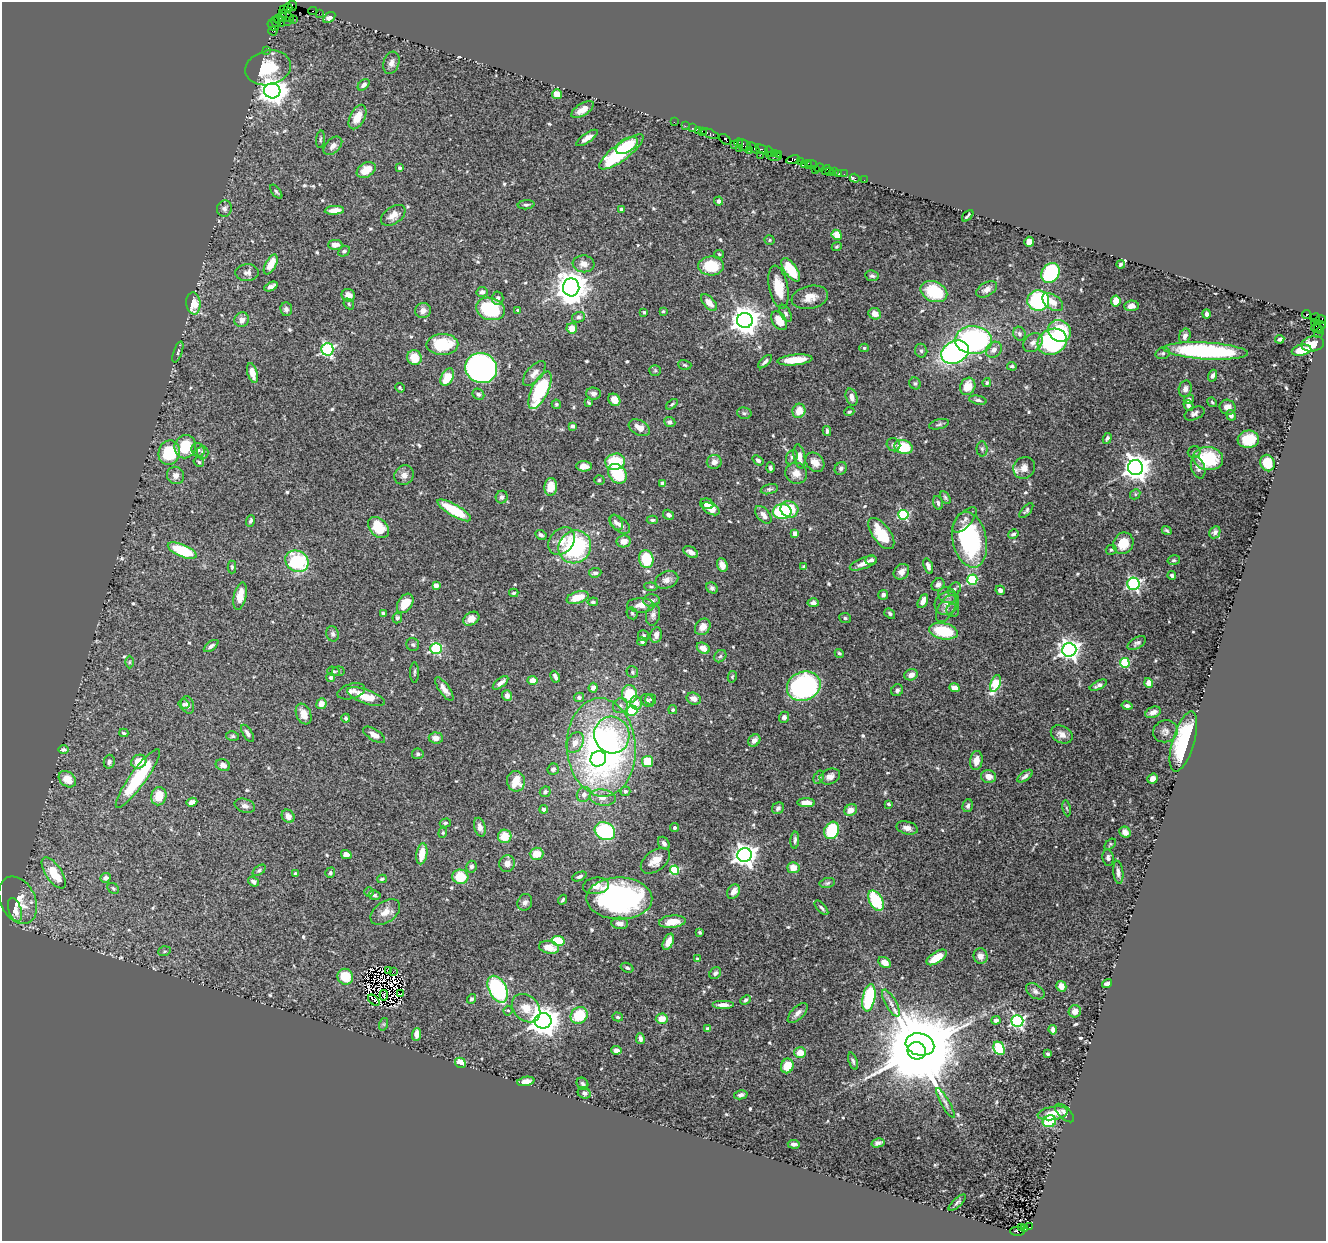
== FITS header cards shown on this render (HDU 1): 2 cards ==
NAXIS1  =                 1324
NAXIS2  =                 1239

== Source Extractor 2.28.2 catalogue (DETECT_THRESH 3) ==
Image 1324 x 1239 px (HDU 1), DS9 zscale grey, 1 PNG px = 1 image px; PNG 1328 x 1243 px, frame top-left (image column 1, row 1239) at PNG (2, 2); each listed source drawn as its Kron ellipse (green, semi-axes under 4 px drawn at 4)
Background 1.02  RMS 0.032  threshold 0.0953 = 3 sigma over >= 5 px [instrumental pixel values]
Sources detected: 609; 5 with non-positive FLUX_AUTO (blend fragments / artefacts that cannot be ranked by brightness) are neither listed nor drawn; of the other 604, the 500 brightest by FLUX_AUTO listed and drawn (104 fainter detections omitted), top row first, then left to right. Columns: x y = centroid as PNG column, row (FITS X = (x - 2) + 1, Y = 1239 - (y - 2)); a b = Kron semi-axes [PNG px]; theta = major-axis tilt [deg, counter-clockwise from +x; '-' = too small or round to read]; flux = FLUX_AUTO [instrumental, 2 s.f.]
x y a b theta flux
292 6 5 3 - 78
288 8 4 2 - 73
284 9 4 3 - 24
313 11 4 2 - 180
319 13 2 2 - 30
282 14 4 2 - 18
287 16 8 3 -38 100
283 18 4 3 - 63
329 18 7 4 34 10
278 19 3 3 - 57
293 20 3 2 - 35
287 21 3 2 - 15
276 22 5 2 - 74
281 23 2 2 - 34
273 26 6 4 -36 33
273 31 4 2 - 65
266 51 2 2 - 16
391 63 11 8 73 11
268 68 23 17 14 94
364 85 7 4 43 7
272 91 8 7 - 2200
557 94 5 4 - 26
583 110 13 6 32 26
357 117 13 7 63 32
674 122 2 2 - 37
685 126 2 2 - 56
692 128 2 2 - 50
698 130 2 2 - 86
702 131 3 2 - 120
710 134 9 3 -20 350
587 138 12 4 35 13
321 139 9 3 85 3.4
725 139 7 3 -42 160
738 143 4 3 - 110
627 145 12 6 31 86
734 145 2 2 - 25
744 145 7 5 -30 350
333 146 11 7 44 11
739 148 3 2 - 54
753 148 7 3 -41 410
762 149 7 3 -25 320
749 150 3 3 - 61
769 151 5 3 - 93
621 152 27 8 36 220
775 153 4 3 - 270
760 155 2 2 - 14
779 155 3 3 - 130
774 156 8 3 -10 330
793 160 7 4 11 370
800 161 3 2 - 95
808 163 3 2 - 130
804 165 3 2 - 160
811 165 6 4 11 170
400 168 3 3 - 5.5
819 168 5 4 - 220
366 170 10 7 32 32
815 170 3 2 - 59
826 170 5 3 - 65
834 171 3 2 - 110
829 172 3 2 - 26
839 173 2 2 - 26
844 174 2 2 - 46
855 178 5 3 - 26
864 180 2 2 - 13
276 192 8 4 -52 3.8
719 201 4 4 - 6.5
526 205 8 4 5 4.6
224 209 8 7 - 7.4
621 209 3 3 - 4.3
334 210 10 4 5 18
393 215 14 8 35 19
968 216 7 2 45 3.6
837 235 5 5 - 26
770 240 5 4 - 3.1
1029 242 5 5 - 31
335 245 7 5 0 17
837 247 5 4 - 3
344 251 6 5 - 4.7
719 254 5 4 - 3.2
271 264 11 5 62 38
584 264 11 8 -7 16
1121 264 4 3 - 4.7
711 266 13 9 -2 71
791 270 13 6 -55 74
247 273 12 8 4 12
1051 273 10 8 57 200
872 276 7 5 -9 4.9
271 287 7 4 27 9.9
571 287 9 8 - 4000
778 287 22 9 -78 49
987 289 11 7 30 12
482 292 6 5 - 7.4
934 292 14 10 -24 100
348 295 7 6 - 18
810 297 18 11 11 28
498 298 6 6 - 6.7
1038 301 11 10 - 190
1116 301 5 4 - 43
1053 302 12 7 -35 19
193 303 11 7 -84 46
709 303 10 5 -48 21
349 304 6 4 -50 3.1
1131 306 7 5 5 13
286 309 7 6 - 7.4
490 309 14 11 -17 130
518 310 3 3 - 3.4
423 311 8 7 - 13
663 311 4 4 - 3.1
644 312 3 3 - 3.7
786 313 9 5 -63 5.1
875 314 6 5 - 19
1206 314 4 3 - 6.2
1306 315 4 3 - 1100
578 317 6 5 - 6.4
1315 318 5 2 - 39
242 320 7 7 - 15
1320 320 6 3 11 170
745 321 8 7 - 2900
779 321 10 6 -57 32
1314 322 2 2 - 7.3
1320 326 6 4 33 400
572 328 5 5 - 28
1318 329 7 3 -19 240
1060 331 12 10 -31 80
1319 333 5 4 - 250
1019 334 7 6 - 6.1
1185 336 7 5 69 10
1280 339 4 3 - 5.1
973 340 18 14 -2 450
1052 342 15 12 27 330
1033 343 11 8 42 11
442 344 16 10 2 98
1313 344 11 7 11 26
864 348 5 4 - 2.9
327 349 6 6 - 360
994 350 9 7 44 12
1302 350 10 5 11 36
921 351 7 6 - 5
1206 351 42 8 -3 300
178 352 11 4 71 4.2
955 352 14 10 26 490
1163 353 7 5 15 4.9
414 358 7 7 - 35
795 360 18 5 5 48
765 362 8 4 42 6.6
685 365 7 4 -17 3.4
1012 366 5 3 - 3.1
481 368 16 15 - 840
655 370 6 5 - 3.4
252 373 10 5 -74 25
534 373 15 7 50 15
1213 376 6 4 70 7.4
447 377 9 6 63 49
915 383 6 5 - 4
987 383 4 4 - 3.5
968 386 9 7 63 30
400 388 5 3 - 3.4
1185 389 8 6 77 9.6
540 390 20 8 65 170
478 394 6 5 - 6.6
594 394 7 6 - 7.9
852 397 9 5 -72 13
1189 399 5 4 - 5
614 400 6 5 - 20
978 400 9 4 -11 4.9
1212 402 5 3 - 2.9
589 403 4 3 - 3
556 404 5 4 - 3.3
672 404 7 4 38 3.6
1188 406 5 4 - 7.5
1227 407 8 7 - 17
799 411 7 6 - 29
849 412 5 4 - 3.6
744 413 7 5 -12 4.9
1194 413 10 6 25 7.9
1231 415 5 4 - 9.1
670 422 6 5 - 7.4
939 424 10 4 13 4.8
572 426 4 4 - 5.5
639 428 11 7 -29 20
827 431 5 3 - 4.7
1107 438 5 4 - 5.7
1248 439 10 8 8 52
893 445 7 6 - 6.1
185 447 12 10 70 75
903 447 9 7 -17 80
982 449 7 5 -89 4.3
198 450 7 6 - 5.6
202 452 6 6 - 6.6
1194 452 6 6 - 4.3
169 453 12 11 - 110
799 456 12 5 -80 18
792 457 8 5 62 4.6
1208 459 15 11 -9 87
758 460 6 4 -38 6
199 462 6 4 -31 3.3
615 462 10 8 12 94
714 462 7 7 - 13
815 462 10 8 -46 18
1267 463 8 7 - 52
584 466 8 5 -2 17
1198 467 11 6 -72 10
770 468 5 4 - 5.2
841 468 7 5 53 6.2
1024 468 11 10 - 17
1136 468 7 7 - 2300
796 473 11 10 - 18
617 474 11 8 -49 94
176 475 9 8 - 12
404 475 10 9 - 13
599 480 5 4 - 3.4
663 483 4 4 - 11
551 487 9 6 86 29
769 489 9 5 14 5.1
1135 494 5 4 - 3.1
502 497 6 6 - 7.8
945 497 7 4 -59 3.7
938 503 7 4 -74 5.1
707 504 7 5 -17 10
711 509 9 5 -27 20
789 509 9 8 - 49
454 510 19 6 -30 87
1026 511 9 4 48 4.6
782 512 9 7 -1 160
669 515 6 5 - 8.7
763 515 10 6 -50 15
903 515 5 5 - 190
652 520 5 4 - 3.9
965 520 16 7 48 12
250 521 6 4 69 4.8
616 522 8 5 -57 7.7
620 525 12 6 -40 11
378 527 12 8 -46 68
1167 530 5 3 - 3.4
1215 532 6 5 - 7.6
795 533 4 4 - 18
881 534 18 9 -53 72
1013 534 5 4 - 5.7
541 535 6 4 -27 5.5
970 540 28 17 -78 250
562 541 15 11 49 27
624 541 7 6 - 19
1123 543 11 10 - 43
575 547 17 16 - 250
1111 550 5 5 - 4
182 551 15 6 -22 110
691 552 8 5 -31 13
646 559 9 7 -78 81
871 560 6 4 18 6.6
1174 560 6 5 - 3.4
297 561 12 10 -31 160
863 563 14 5 21 17
722 565 7 5 -67 13
928 566 8 4 -72 8.8
232 567 6 4 -89 3.8
804 567 4 3 - 5.1
901 572 8 7 - 13
595 573 6 4 7 6.7
1172 576 5 4 - 5.1
667 580 12 8 23 15
972 580 5 5 - 150
1133 584 6 6 - 390
436 585 4 4 - 21
938 585 7 5 42 8.8
651 587 6 3 -6 3.3
712 588 6 5 - 6.3
954 589 7 5 47 6.1
1000 590 5 4 - 11
514 593 4 3 - 3.1
883 595 5 5 - 7.1
947 595 9 8 - 8.3
240 596 14 6 78 28
578 597 11 5 16 42
651 600 8 6 1 7.4
923 601 7 4 62 14
593 602 5 4 - 4.7
405 603 11 7 57 39
813 603 6 4 -1 7.7
947 603 13 11 35 17
641 605 14 7 -1 21
946 609 15 7 59 13
953 611 6 6 - 5.8
383 613 4 3 - 3.4
632 613 6 5 - 3.7
890 614 6 4 -39 4.6
653 615 11 7 79 8.5
397 618 5 5 - 4.7
845 618 6 5 - 4
471 619 9 6 30 18
703 627 9 7 53 20
943 631 14 8 -11 94
333 634 8 6 -75 6.5
656 635 8 5 79 9.7
644 636 5 5 - 4.9
642 642 5 4 - 5.2
1137 643 10 5 30 6.9
413 645 6 6 - 4.4
211 646 8 4 37 6.3
703 648 7 5 -32 18
436 649 6 5 - 210
1069 650 7 7 - 1300
839 653 5 4 - 3.6
720 656 7 5 47 4.5
129 662 6 4 89 2.9
1125 663 5 5 - 140
333 671 6 4 -17 3.1
338 671 6 5 - 3.6
414 672 10 3 89 3.6
632 672 6 5 - 3.9
911 675 7 5 22 14
555 677 6 4 -63 7.3
732 677 6 4 76 3
331 678 4 4 - 7.1
532 680 5 4 - 19
500 683 9 4 38 12
995 683 9 5 68 110
1149 683 5 4 - 19
1098 685 9 4 26 7.3
804 686 17 14 23 420
593 688 5 4 - 12
954 688 5 4 - 18
444 689 14 5 -55 15
897 690 6 5 - 5.9
351 691 14 7 16 11
629 694 9 7 -87 73
507 696 5 5 - 10
366 697 20 7 -20 46
579 697 5 4 - 7.4
650 699 5 5 - 3.5
694 699 7 6 - 14
647 701 7 5 -46 4.4
636 703 6 5 - 17
184 704 5 5 - 4.8
321 704 5 5 - 17
188 705 9 6 -73 11
620 706 8 7 - 8.3
1127 706 5 4 - 6.7
673 710 4 4 - 3.3
632 711 5 5 - 130
1153 712 8 5 24 13
304 714 11 7 -67 23
784 717 5 5 - 7.8
346 718 4 3 - 4.8
1165 731 12 11 - 11
124 733 4 3 - 3.8
248 733 10 4 -58 8.2
1062 734 11 8 -28 15
374 735 12 5 -32 17
612 735 18 17 - 98
232 736 6 5 - 3.7
436 738 7 5 -5 15
754 740 7 5 46 13
1183 742 31 11 73 150
575 743 11 8 60 17
601 747 49 34 -86 870
63 749 5 4 - 5.2
418 754 6 5 - 4.6
598 759 8 7 - 62
648 761 5 5 - 52
976 761 9 6 82 18
109 762 7 5 76 5.6
139 762 8 6 27 33
223 765 7 6 - 13
553 769 6 5 - 6.4
830 776 10 7 20 13
988 776 7 6 - 16
1025 776 9 4 35 8
819 777 7 4 61 3.6
138 778 36 8 54 140
67 779 9 7 -40 29
1153 779 5 4 - 13
516 781 10 9 - 43
625 791 5 4 - 6.1
545 792 5 5 - 5.7
584 794 8 7 - 10
159 796 9 7 77 38
603 797 13 8 -7 19
192 802 5 4 - 11
806 803 9 4 -2 18
888 804 4 3 - 3.5
245 806 10 6 -18 8.8
968 806 6 5 - 5.8
778 808 6 5 - 6.7
1067 808 8 4 -80 3.3
544 809 4 4 - 10
851 810 7 5 33 22
288 816 7 6 - 13
445 823 5 4 - 3.2
480 827 9 5 -75 11
674 828 4 4 - 3.5
907 828 11 6 -14 12
832 830 9 7 63 120
605 831 10 8 -28 200
1125 832 6 5 - 16
443 833 5 4 - 2.9
505 836 7 6 - 42
795 840 8 4 86 5.6
664 843 7 5 -54 7
1110 844 6 4 41 2.9
422 854 10 5 81 40
537 854 7 6 - 35
346 855 5 4 - 15
744 855 7 7 - 1700
1108 858 8 5 -82 6.4
655 861 16 10 38 26
507 864 8 7 - 15
471 867 6 5 - 5.8
793 868 6 5 - 25
259 870 7 4 38 4
675 870 4 4 - 130
1118 872 11 5 -84 8.4
54 873 18 8 -56 60
330 873 5 4 - 3.8
296 874 4 4 - 7.8
579 876 8 4 21 5.4
460 877 8 7 - 63
105 878 5 4 - 8.6
382 879 5 3 - 3.5
253 882 6 4 -38 8.2
827 883 8 5 11 4.4
596 886 13 8 5 15
113 888 6 5 - 3.6
369 892 5 5 - 3.3
733 892 8 6 58 17
374 895 6 4 -9 4.8
619 898 33 21 -1 470
18 900 25 17 -63 48
563 900 5 3 - 3.4
876 901 11 6 -61 110
525 902 8 7 - 8.6
821 908 9 4 -47 4.6
15 910 12 6 -71 19
385 912 17 10 36 23
672 922 13 6 6 34
620 923 8 5 -5 12
700 933 4 3 - 3
558 941 6 5 - 81
668 942 8 5 65 19
549 947 10 6 -12 28
164 951 6 4 20 3.6
981 956 8 7 - 13
937 957 11 5 33 41
697 959 3 3 - 4
885 962 7 5 -37 19
627 968 6 4 -22 4.4
388 970 4 3 - 2.9
393 972 2 2 - 3.5
715 973 6 5 - 5
345 977 8 7 - 53
1107 984 5 4 - 6.1
1061 986 5 5 - 12
498 989 14 9 -62 230
1035 991 10 6 -35 7.4
401 994 3 2 - 4.4
384 995 5 2 - 3
869 998 14 6 79 190
471 999 5 4 - 4.4
374 1000 7 2 -40 6.3
746 1000 6 4 43 5.4
891 1003 15 5 -61 12
723 1005 11 4 0 14
526 1008 16 12 -45 32
508 1011 5 4 - 3.2
1075 1011 6 6 - 14
798 1013 13 6 45 12
579 1015 9 8 - 72
618 1017 5 4 - 3.7
662 1019 6 5 - 26
996 1020 4 4 - 8.6
543 1021 8 7 - 3500
1017 1021 6 6 - 410
384 1024 6 4 72 2.9
707 1029 4 4 - 6.9
1053 1030 5 4 - 8.5
417 1034 6 4 87 18
640 1039 5 4 - 7.8
920 1044 14 11 -15 14000
999 1048 7 5 -66 98
616 1050 5 4 - 10
917 1051 9 8 - 33000
800 1053 6 5 - 31
1048 1054 4 3 - 3.9
853 1061 9 4 -71 4.6
460 1063 5 5 - 27
787 1066 7 6 - 37
526 1081 9 4 11 13
582 1084 6 5 - 4.7
584 1093 7 5 -25 5.7
741 1095 7 4 14 6.8
945 1103 17 4 -60 8
1053 1113 15 6 9 28
1065 1113 12 6 -44 8.2
1049 1121 7 6 - 140
878 1143 7 4 14 6.7
794 1144 6 3 -5 7.2
957 1202 11 4 43 4.8
1021 1227 3 2 - 63
1030 1227 3 2 - 160
1025 1229 4 3 - 220
1017 1231 7 4 0 330
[104 fainter detections neither listed nor drawn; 5 non-positive-flux detections neither listed nor drawn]